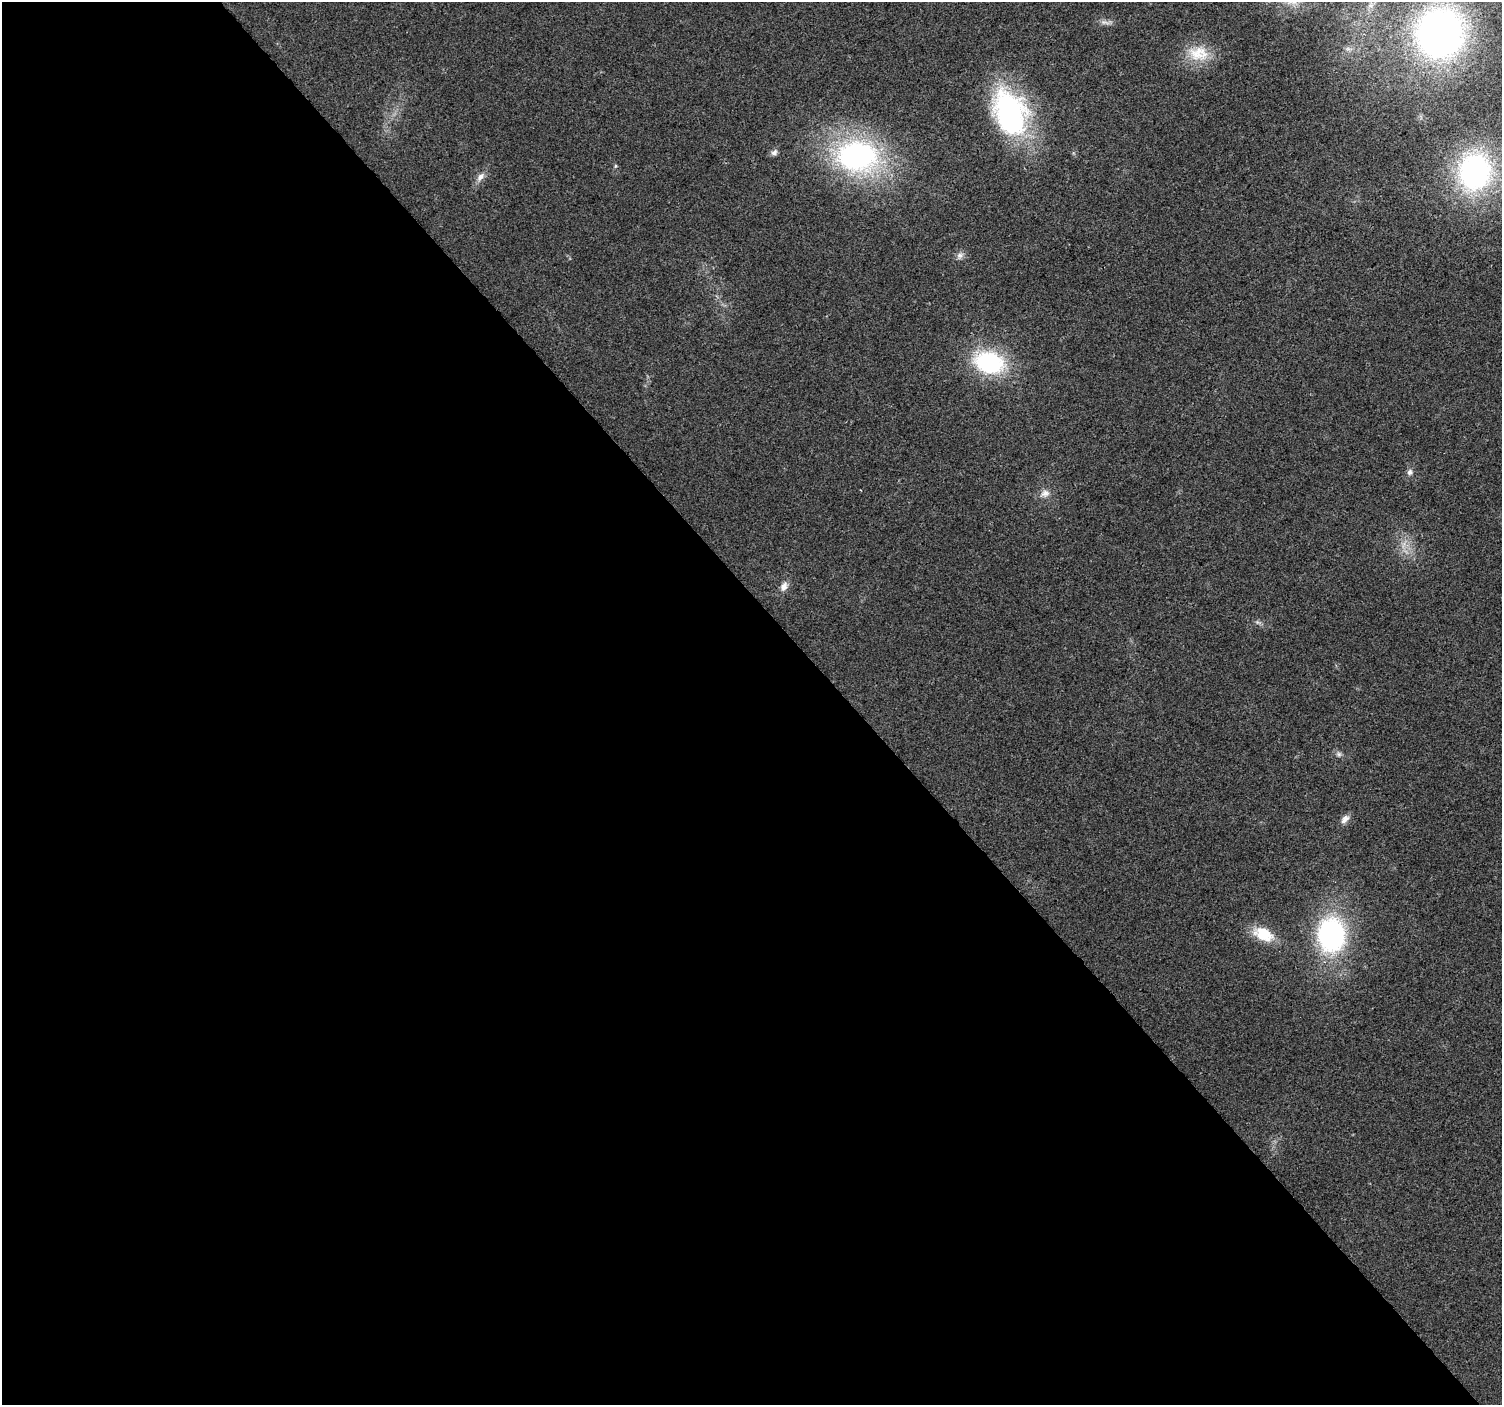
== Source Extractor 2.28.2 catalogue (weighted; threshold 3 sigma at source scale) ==
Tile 9 of 4 x 4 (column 1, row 3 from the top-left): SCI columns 5-1504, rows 1609-3011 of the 6004 x 5959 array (HDU 1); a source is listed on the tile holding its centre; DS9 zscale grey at full resolution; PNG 1504 x 1407 px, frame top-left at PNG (2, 2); no overlay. Shown black and unused: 57% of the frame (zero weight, under 2 of 3 exposures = <1% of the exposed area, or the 3 px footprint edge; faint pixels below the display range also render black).
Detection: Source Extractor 2.28.2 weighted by HDU 2 'WHT'; one run over the whole footprint, this tile lists its part. Background 0.023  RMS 0.0061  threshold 0.0276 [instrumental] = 3 sigma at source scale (4.5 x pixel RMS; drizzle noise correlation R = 1.50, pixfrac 1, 0.0396/0.0396 arcsec/px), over >= 5 px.
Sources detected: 21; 1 too faint to see at this stretch — not listed; the other 20 listed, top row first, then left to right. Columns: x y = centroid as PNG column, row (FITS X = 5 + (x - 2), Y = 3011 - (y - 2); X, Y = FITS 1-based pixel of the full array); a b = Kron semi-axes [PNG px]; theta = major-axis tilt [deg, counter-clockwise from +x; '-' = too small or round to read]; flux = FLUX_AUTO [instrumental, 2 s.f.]
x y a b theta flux
1105 22 15 5 -11 2.8
1440 33 46 43 64 290
1348 49 7 4 -18 1.5
1198 53 30 21 -8 18
1010 113 56 36 -68 110
774 152 9 7 36 2.2
857 156 39 29 -3 160
615 166 6 4 89 0.76
1475 172 32 28 82 150
480 177 14 8 47 3.7
960 255 9 9 - 2.7
989 362 29 21 -15 67
1410 472 8 7 - 2.1
1045 493 13 10 12 4.4
784 586 12 8 62 4.3
1257 622 8 5 -31 1.5
1339 754 8 7 - 1.9
1345 819 14 8 46 3.4
1263 934 24 15 -27 18
1331 935 30 23 -90 120